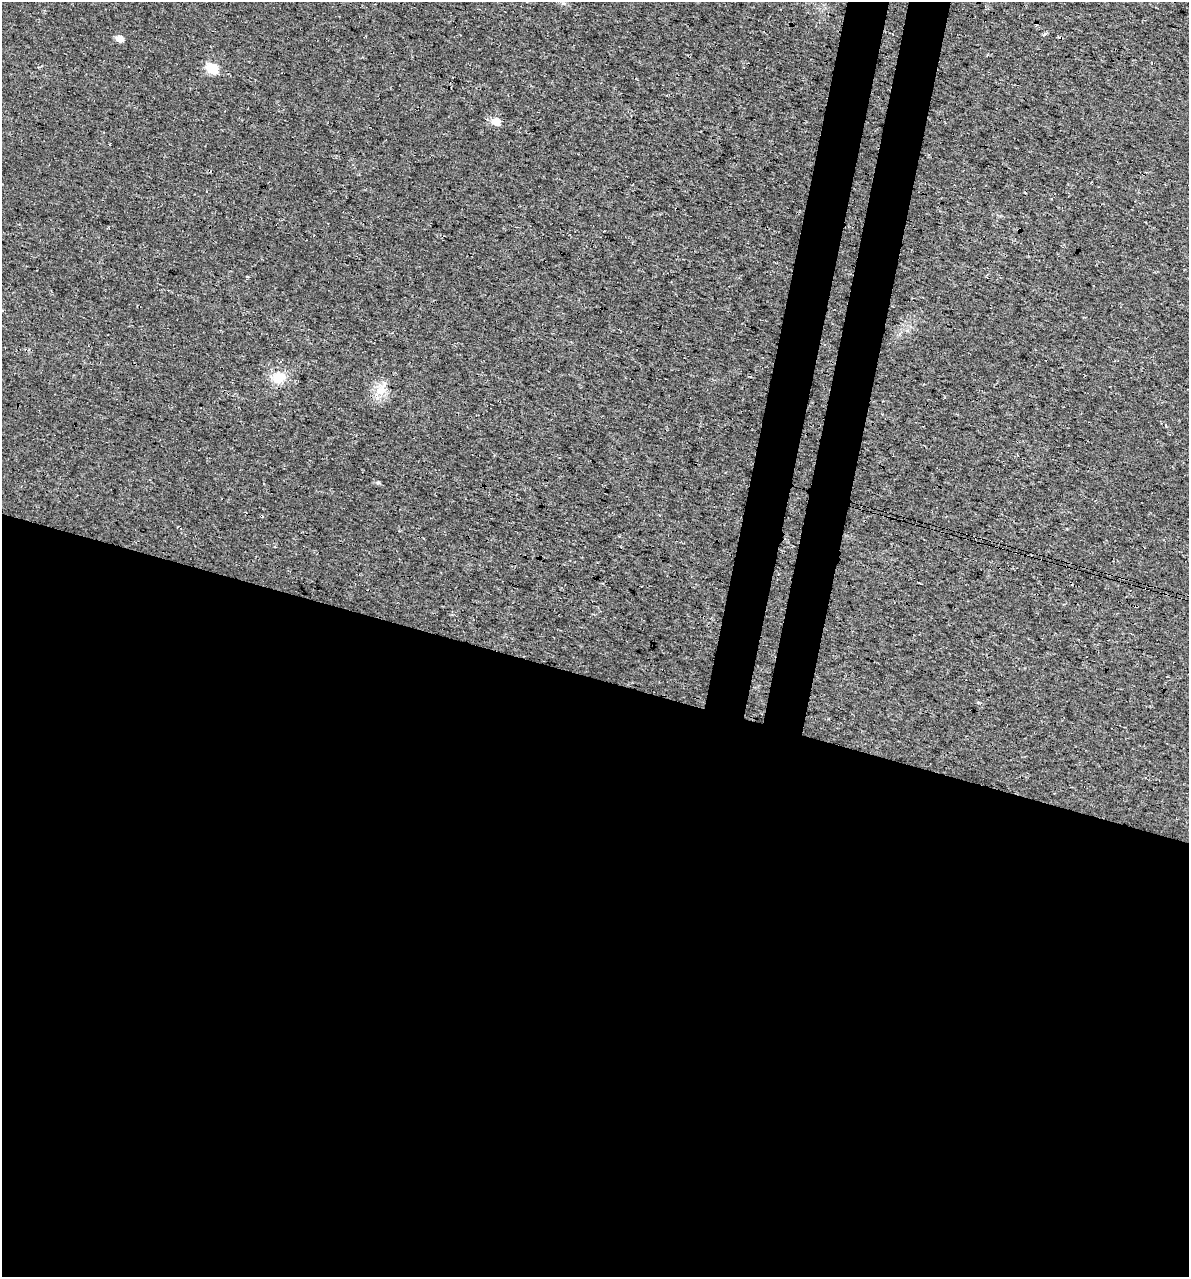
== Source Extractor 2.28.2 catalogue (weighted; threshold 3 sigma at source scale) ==
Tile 14 of 4 x 4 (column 2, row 4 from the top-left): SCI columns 1526-2712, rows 16-1290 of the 5364 x 5141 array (HDU 1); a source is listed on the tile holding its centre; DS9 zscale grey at full resolution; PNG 1191 x 1279 px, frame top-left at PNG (2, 2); no overlay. Shown black and unused: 51% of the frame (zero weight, under 3 of 4 exposures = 5% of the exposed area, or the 3 px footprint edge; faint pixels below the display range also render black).
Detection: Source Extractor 2.28.2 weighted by HDU 2 'WHT'; one run over the whole footprint, this tile lists its part. Background 0.0117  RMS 0.0071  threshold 0.0319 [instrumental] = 3 sigma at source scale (4.5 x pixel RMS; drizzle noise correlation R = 1.50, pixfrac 1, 0.0396/0.0396 arcsec/px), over >= 5 px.
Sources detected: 8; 1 cosmic-ray / hot-pixel residue — not listed; the other 7 listed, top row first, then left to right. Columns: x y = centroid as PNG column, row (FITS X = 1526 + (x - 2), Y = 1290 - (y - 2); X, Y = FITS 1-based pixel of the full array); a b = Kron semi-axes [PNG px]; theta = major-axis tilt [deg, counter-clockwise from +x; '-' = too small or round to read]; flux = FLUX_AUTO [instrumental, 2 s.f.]
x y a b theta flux
119 38 6 5 - 6.6
212 68 7 6 - 47
496 121 6 6 - 11
279 377 16 14 16 13
381 391 16 11 3 8.4
1166 426 4 2 - 0.81
378 483 5 4 - 1